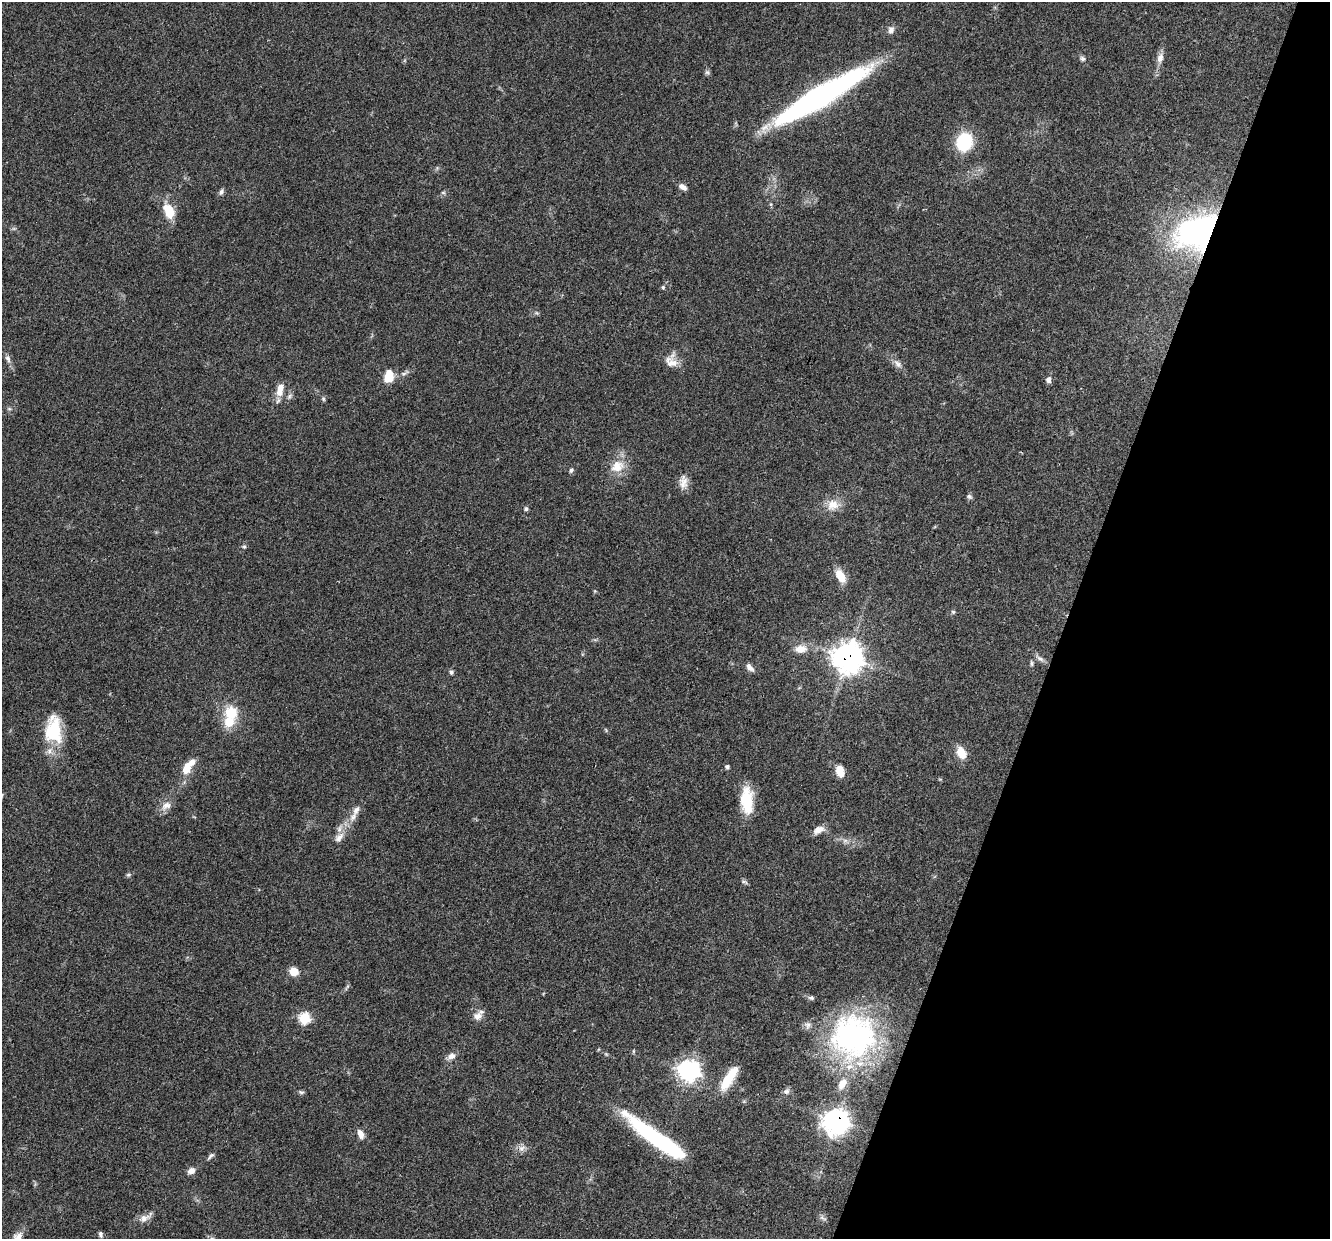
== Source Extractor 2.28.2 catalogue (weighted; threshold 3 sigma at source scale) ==
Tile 8 of 4 x 4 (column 4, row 2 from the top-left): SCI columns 3991-5318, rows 2731-3967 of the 5321 x 5335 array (HDU 1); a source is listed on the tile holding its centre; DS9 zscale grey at full resolution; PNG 1332 x 1241 px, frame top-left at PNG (2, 2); no overlay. Shown black and unused: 20% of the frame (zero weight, under 3 of 4 exposures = <1% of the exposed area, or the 3 px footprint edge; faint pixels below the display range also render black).
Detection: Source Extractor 2.28.2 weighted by HDU 2 'WHT'; one run over the whole footprint, this tile lists its part. Background 0.0537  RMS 0.0049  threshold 0.0218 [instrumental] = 3 sigma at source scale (4.5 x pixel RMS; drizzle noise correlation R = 1.50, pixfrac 1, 0.05/0.05 arcsec/px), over >= 5 px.
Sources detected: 78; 2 inside a brighter object's white glare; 1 long thin detection or spike segment (spike, bleed or trail) — not listed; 6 inside a brighter listed object's ellipse — not listed separately; the other 69 listed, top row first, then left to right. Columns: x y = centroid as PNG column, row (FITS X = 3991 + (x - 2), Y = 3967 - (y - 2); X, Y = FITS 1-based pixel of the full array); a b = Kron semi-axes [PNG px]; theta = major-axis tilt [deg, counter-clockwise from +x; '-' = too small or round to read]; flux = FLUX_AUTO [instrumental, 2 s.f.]
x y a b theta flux
891 30 9 8 - 2.2
1160 58 14 8 76 3.1
1083 59 8 6 -32 1.3
707 72 6 6 - 1
820 96 79 14 31 200
964 142 16 13 73 28
682 187 9 6 -30 2.5
221 192 9 6 64 1.3
443 193 6 4 0 0.7
169 211 16 10 -65 12
1199 231 42 27 25 130
663 287 5 4 - 0.63
8 359 12 6 -70 2
671 362 19 12 -30 5.5
898 364 12 7 -47 2.4
389 377 11 8 82 10
1048 380 8 6 82 1.9
280 390 18 9 77 5.4
323 399 6 5 - 0.74
617 466 19 16 31 8.8
571 470 7 5 48 0.99
683 482 18 10 89 4.2
969 496 8 6 -27 1.1
833 505 17 15 23 6.9
526 509 6 5 - 0.95
244 547 5 5 - 0.73
841 576 17 9 -61 7.1
953 612 6 5 - 0.73
800 649 13 9 4 5.7
848 658 11 11 - 490
1040 658 14 5 -36 1.8
1031 663 9 4 -85 0.86
750 667 12 7 -48 2.2
451 672 6 5 - 1.1
231 713 17 16 - 13
54 727 33 22 -81 20
961 753 14 10 -63 6.9
727 767 5 5 - 0.92
186 769 12 8 74 6.7
840 771 14 9 -70 6.4
747 801 31 13 -87 17
166 806 15 10 26 3.9
356 810 18 8 64 4
819 830 15 8 23 3.9
339 837 16 9 48 4.3
845 840 7 5 0 1.4
128 875 7 5 18 0.87
744 882 11 4 -14 0.99
294 971 8 7 - 6.4
347 987 11 3 59 0.79
811 998 8 6 -1 1.1
477 1016 11 9 28 3.6
304 1018 6 6 - 31
853 1036 55 53 33 110
633 1051 6 3 90 0.5
606 1054 6 4 -18 0.62
451 1056 11 8 16 2.7
689 1071 9 8 - 220
729 1078 32 10 57 13
786 1091 8 7 - 1.7
301 1092 8 5 -8 0.91
837 1120 11 11 - 240
361 1134 12 7 -69 3.1
522 1148 11 8 38 2.6
210 1156 12 4 47 1.2
191 1171 8 6 28 3.2
144 1218 19 8 24 3.7
823 1218 12 4 -28 1.1
101 1234 7 5 -78 1.1
Overlapping masked pixels (flux is a lower limit): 4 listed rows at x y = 820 96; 1199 231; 848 658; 837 1120